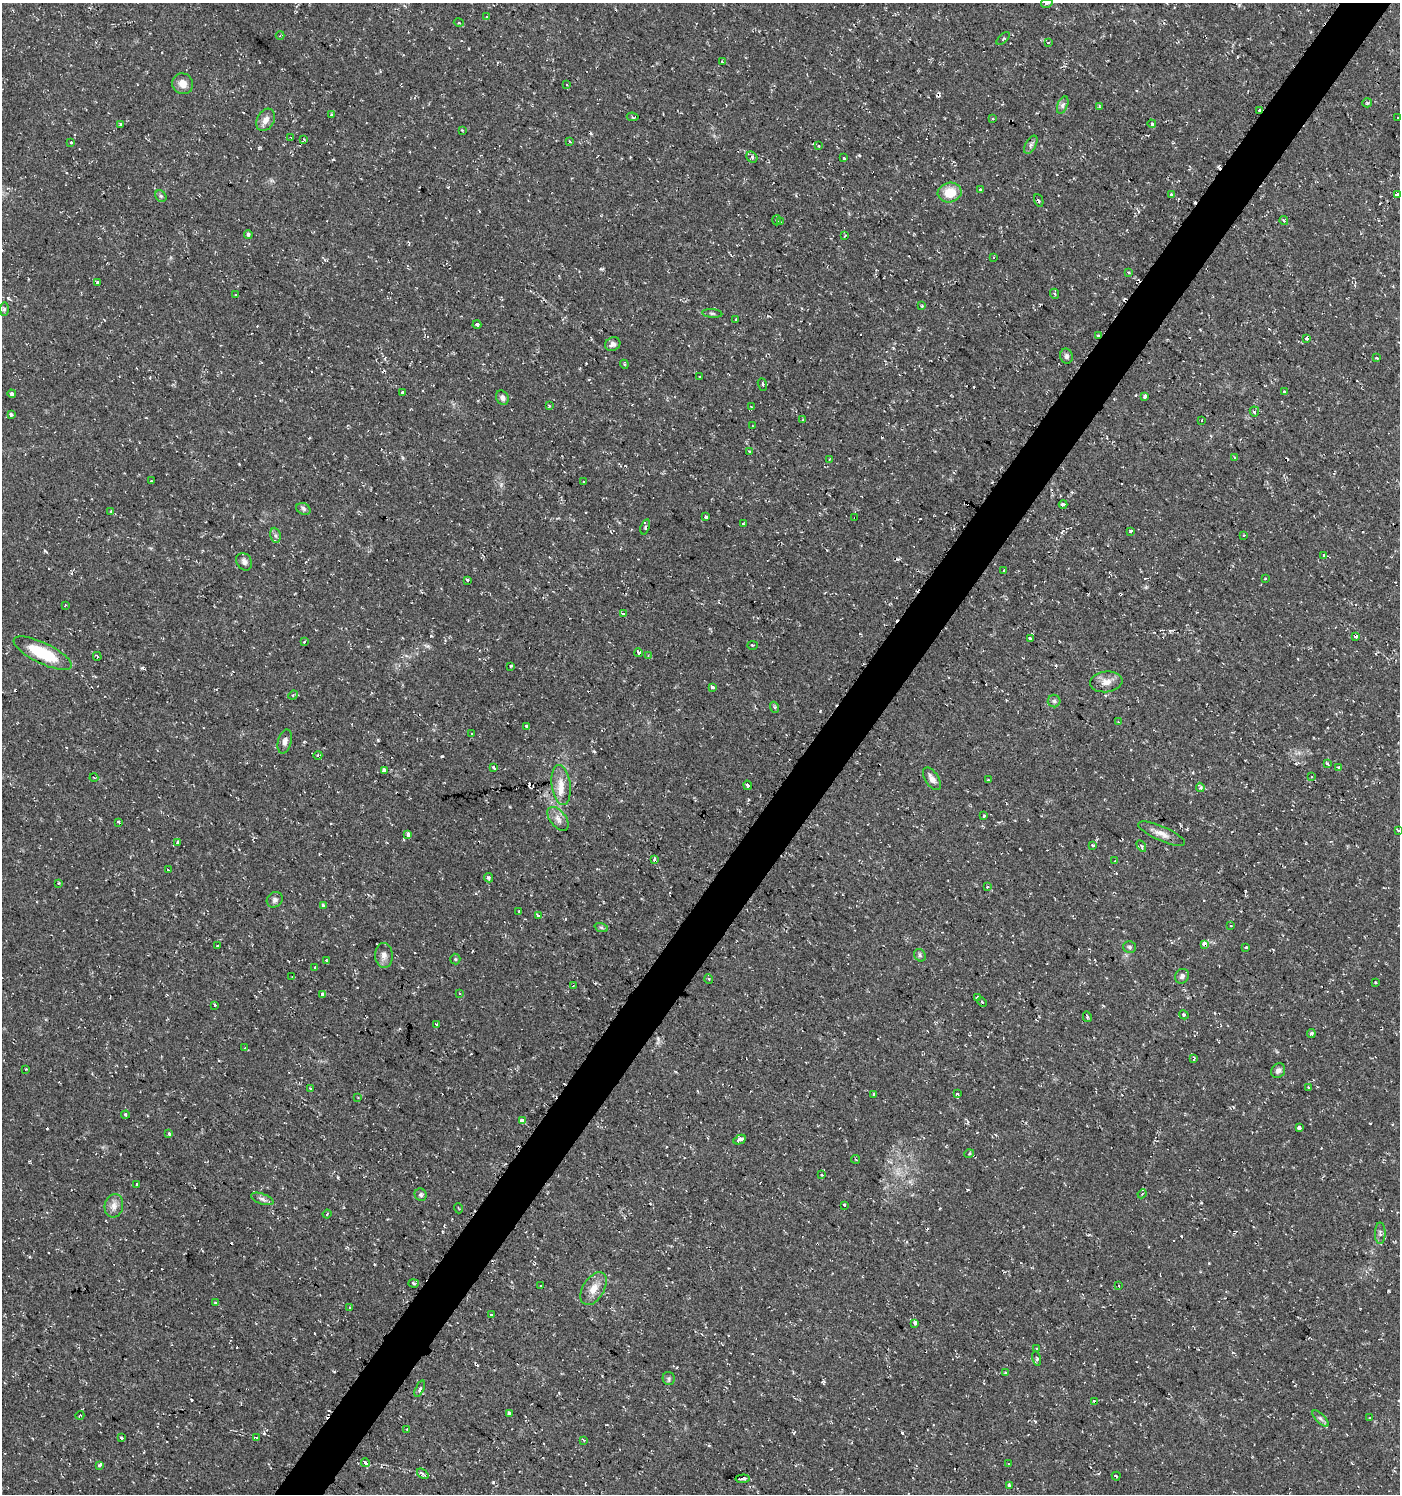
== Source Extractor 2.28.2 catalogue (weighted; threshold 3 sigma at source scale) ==
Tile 10 of 4 x 4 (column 2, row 3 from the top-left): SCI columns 1645-3042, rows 1493-2984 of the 6013 x 5974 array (HDU 1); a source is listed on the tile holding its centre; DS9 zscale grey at full resolution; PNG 1402 x 1496 px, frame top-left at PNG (2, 3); each listed source drawn as its Kron ellipse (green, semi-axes under 4 px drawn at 4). Shown black and unused: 4% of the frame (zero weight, under 2 of 3 exposures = <1% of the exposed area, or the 3 px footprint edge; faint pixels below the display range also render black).
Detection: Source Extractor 2.28.2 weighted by HDU 2 'WHT'; one run over the whole footprint, this tile lists its part. Background 0.0374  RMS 0.004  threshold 0.018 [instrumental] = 3 sigma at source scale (4.5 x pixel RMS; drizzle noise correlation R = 1.50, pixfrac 1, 0.0396/0.0396 arcsec/px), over >= 5 px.
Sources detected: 280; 57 cosmic-ray / hot-pixel residue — neither listed nor drawn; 2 inside a brighter listed object's ellipse — not listed separately; the other 221 listed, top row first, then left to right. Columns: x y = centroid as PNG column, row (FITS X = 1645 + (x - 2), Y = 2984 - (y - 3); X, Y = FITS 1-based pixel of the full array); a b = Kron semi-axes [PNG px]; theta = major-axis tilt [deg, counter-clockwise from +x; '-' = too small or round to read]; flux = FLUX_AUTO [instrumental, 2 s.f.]
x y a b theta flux
1047 3 6 4 15 0.61
487 16 3 3 - 0.45
459 23 5 3 - 0.39
280 35 4 3 - 0.43
1003 38 8 3 40 0.61
1048 43 4 3 - 0.27
722 62 3 3 - 0.83
183 84 11 10 - 3.3
567 85 3 2 - 0.32
1367 103 5 4 - 0.53
1063 105 9 5 67 1.1
1099 107 4 3 - 0.5
1259 110 3 2 - 0.73
332 114 4 3 - 0.54
633 117 6 2 -7 0.46
1398 118 3 2 - 0.38
992 119 3 2 - 0.43
266 120 12 8 60 2.7
120 124 3 2 - 0.56
1152 124 4 3 - 1.3
462 130 3 2 - 0.34
291 138 3 2 - 0.44
304 139 4 4 - 0.42
570 141 3 3 - 0.62
71 142 3 3 - 1.3
1031 145 10 5 61 1.1
819 146 3 3 - 0.39
752 157 6 5 - 0.72
844 158 3 3 - 1.3
980 189 4 3 - 0.48
950 192 12 10 9 7.9
1171 195 3 3 - 14
1398 195 4 3 - 4.1
161 196 6 5 - 0.64
1039 200 7 2 -68 0.48
777 220 5 3 - 0.48
1284 221 4 3 - 0.89
780 222 3 3 - 0.36
248 234 4 4 - 0.81
845 236 4 3 - 0.45
994 258 3 3 - 0.93
1128 272 3 3 - 0.97
98 282 3 3 - 1.7
1055 294 5 3 - 0.49
236 295 3 3 - 1
922 306 3 3 - 0.47
4 309 7 4 90 0.77
712 313 10 4 -5 0.81
736 320 3 2 - 0.64
477 325 4 3 - 1.4
1098 336 3 3 - 0.95
1307 339 3 3 - 2.5
613 344 8 6 30 1.4
1066 356 7 6 - 1.2
1377 358 3 3 - 0.94
624 364 4 3 - 0.44
699 377 3 2 - 0.68
762 384 6 2 -69 0.42
402 392 3 3 - 2.3
1284 392 3 3 - 1.5
12 394 4 4 - 3.8
1145 396 3 3 - 5.3
502 398 7 6 - 1.4
549 406 3 3 - 0.57
751 407 4 3 - 0.63
1254 411 5 4 - 0.89
11 415 3 3 - 2.7
803 420 4 2 - 0.37
1202 420 3 2 - 0.54
753 426 3 2 - 0.42
750 451 3 2 - 0.65
1234 457 3 2 - 0.6
829 460 3 2 - 0.4
151 481 3 3 - 0.31
584 482 3 2 - 0.31
1063 504 4 3 - 2.4
303 509 7 5 -23 1
111 511 3 3 - 0.3
706 516 3 3 - 1.6
855 518 3 2 - 0.4
743 524 3 3 - 0.75
645 527 8 3 72 0.78
1130 531 3 3 - 1.5
275 535 8 5 -83 0.93
1244 535 3 2 - 0.47
1324 555 3 3 - 1.1
244 562 9 7 -57 1.6
1004 570 3 2 - 0.74
1265 579 3 2 - 0.28
468 580 3 3 - 1.3
65 605 3 2 - 0.68
623 614 4 3 - 0.79
1356 636 3 3 - 9.8
1030 639 4 3 - 2.2
304 642 3 3 - 1.6
753 645 5 3 - 0.34
43 653 32 10 -26 18
639 653 4 3 - 6.4
648 655 3 2 - 0.4
97 656 4 2 - 0.34
511 666 3 3 - 0.38
1106 682 16 10 7 3.4
712 687 4 3 - 3.3
293 695 5 4 - 0.52
1054 701 6 6 - 0.87
774 707 6 4 -69 0.59
1118 722 3 3 - 0.51
527 726 4 3 - 3.3
472 733 3 3 - 1.1
285 741 12 6 76 1.8
318 755 4 3 - 0.45
1327 763 4 3 - 0.61
494 768 3 3 - 2.2
1338 768 4 3 - 2.2
384 770 3 3 - 9
94 777 4 3 - 0.42
1312 777 3 3 - 0.82
932 779 13 6 -58 2.4
988 780 3 3 - 0.84
561 785 20 9 -82 5.2
748 785 4 3 - 1.9
1200 787 5 4 - 0.97
984 816 3 3 - 1.2
558 819 14 8 -52 2.2
119 823 3 3 - 1.1
1398 830 3 3 - 0.52
1162 834 25 7 -24 3.4
408 835 4 3 - 4.1
178 842 4 3 - 1.2
1093 845 3 3 - 1.6
1141 846 6 4 -58 0.71
654 860 3 3 - 1.1
1115 861 3 2 - 0.5
168 870 3 2 - 0.6
489 878 5 4 - 1.1
59 883 3 3 - 0.28
987 887 4 3 - 0.5
275 900 8 7 - 1.3
323 905 3 3 - 1.4
519 911 3 3 - 0.3
538 916 4 3 - 1.3
1231 926 3 3 - 0.35
601 927 7 4 -19 0.62
1204 944 4 4 - 2.1
218 945 3 2 - 0.3
1130 947 6 5 - 0.76
1246 947 3 3 - 0.87
384 955 12 9 -87 2.5
920 955 7 5 -50 0.82
455 959 5 5 - 0.49
326 960 3 3 - 0.56
315 967 3 3 - 1
292 976 3 2 - 0.22
1182 976 8 6 53 1.3
709 979 5 3 - 0.46
1375 983 3 3 - 0.65
573 986 3 2 - 0.32
459 993 3 3 - 0.41
322 994 4 3 - 11
977 998 4 3 - 4.3
982 1002 5 3 - 0.47
215 1005 3 3 - 2.3
1184 1015 5 4 - 0.84
1087 1017 5 3 - 0.47
436 1024 3 3 - 1.2
1311 1033 4 4 - 0.69
245 1048 3 3 - 0.45
1194 1059 3 3 - 1.3
26 1069 3 3 - 0.59
1278 1071 8 6 57 1.5
1309 1087 3 2 - 0.79
310 1088 3 2 - 0.34
957 1094 4 3 - 1.3
874 1095 3 3 - 0.64
358 1098 3 2 - 0.46
125 1115 4 3 - 2.2
522 1120 3 3 - 56
1299 1127 3 3 - 15
169 1134 3 3 - 0.51
740 1140 6 4 26 5.6
969 1154 5 3 - 0.32
856 1159 4 3 - 0.44
822 1174 3 3 - 2.1
137 1184 3 3 - 0.71
1142 1194 5 4 - 0.7
421 1195 6 5 - 0.83
262 1199 12 5 -19 1.3
844 1205 3 3 - 1
114 1206 12 9 78 2.5
458 1208 5 3 - 0.3
327 1214 4 3 - 0.33
1380 1233 10 5 90 1.1
414 1283 5 4 - 0.73
541 1286 3 2 - 0.49
1119 1286 3 2 - 0.35
594 1288 18 10 58 4.6
215 1302 3 3 - 0.45
350 1308 3 3 - 0.55
492 1315 4 3 - 2.1
915 1323 3 3 - 3.4
1037 1348 4 3 - 0.58
1037 1359 7 4 -77 0.78
1005 1373 3 3 - 0.69
669 1378 7 6 - 0.78
420 1389 9 4 65 1.1
1095 1402 3 3 - 1.8
509 1413 3 3 - 4.7
80 1415 4 2 - 0.34
1320 1418 10 4 -45 1.1
1370 1418 3 2 - 0.25
407 1429 2 2 - 0.25
121 1438 4 3 - 0.65
257 1438 3 3 - 1.1
584 1440 4 3 - 0.55
365 1463 4 3 - 2
1008 1464 3 3 - 0.53
99 1465 4 3 - 1.2
423 1474 6 3 -38 1.2
1116 1476 4 3 - 0.97
743 1479 7 3 6 1.8
1009 1485 4 3 - 2.4
Overlapping masked pixels (flux is a lower limit): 6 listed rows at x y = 1259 110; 1098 336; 855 518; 1356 636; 1204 944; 1095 1402
Isophote crosses this tile's border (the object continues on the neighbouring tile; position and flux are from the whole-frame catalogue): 2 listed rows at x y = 1047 3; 1398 195
Unlisted compact peaks at least as high as the median listed source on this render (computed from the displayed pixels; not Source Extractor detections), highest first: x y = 142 668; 493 1482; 902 1433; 378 740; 264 1433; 601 269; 45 551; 1388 1291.